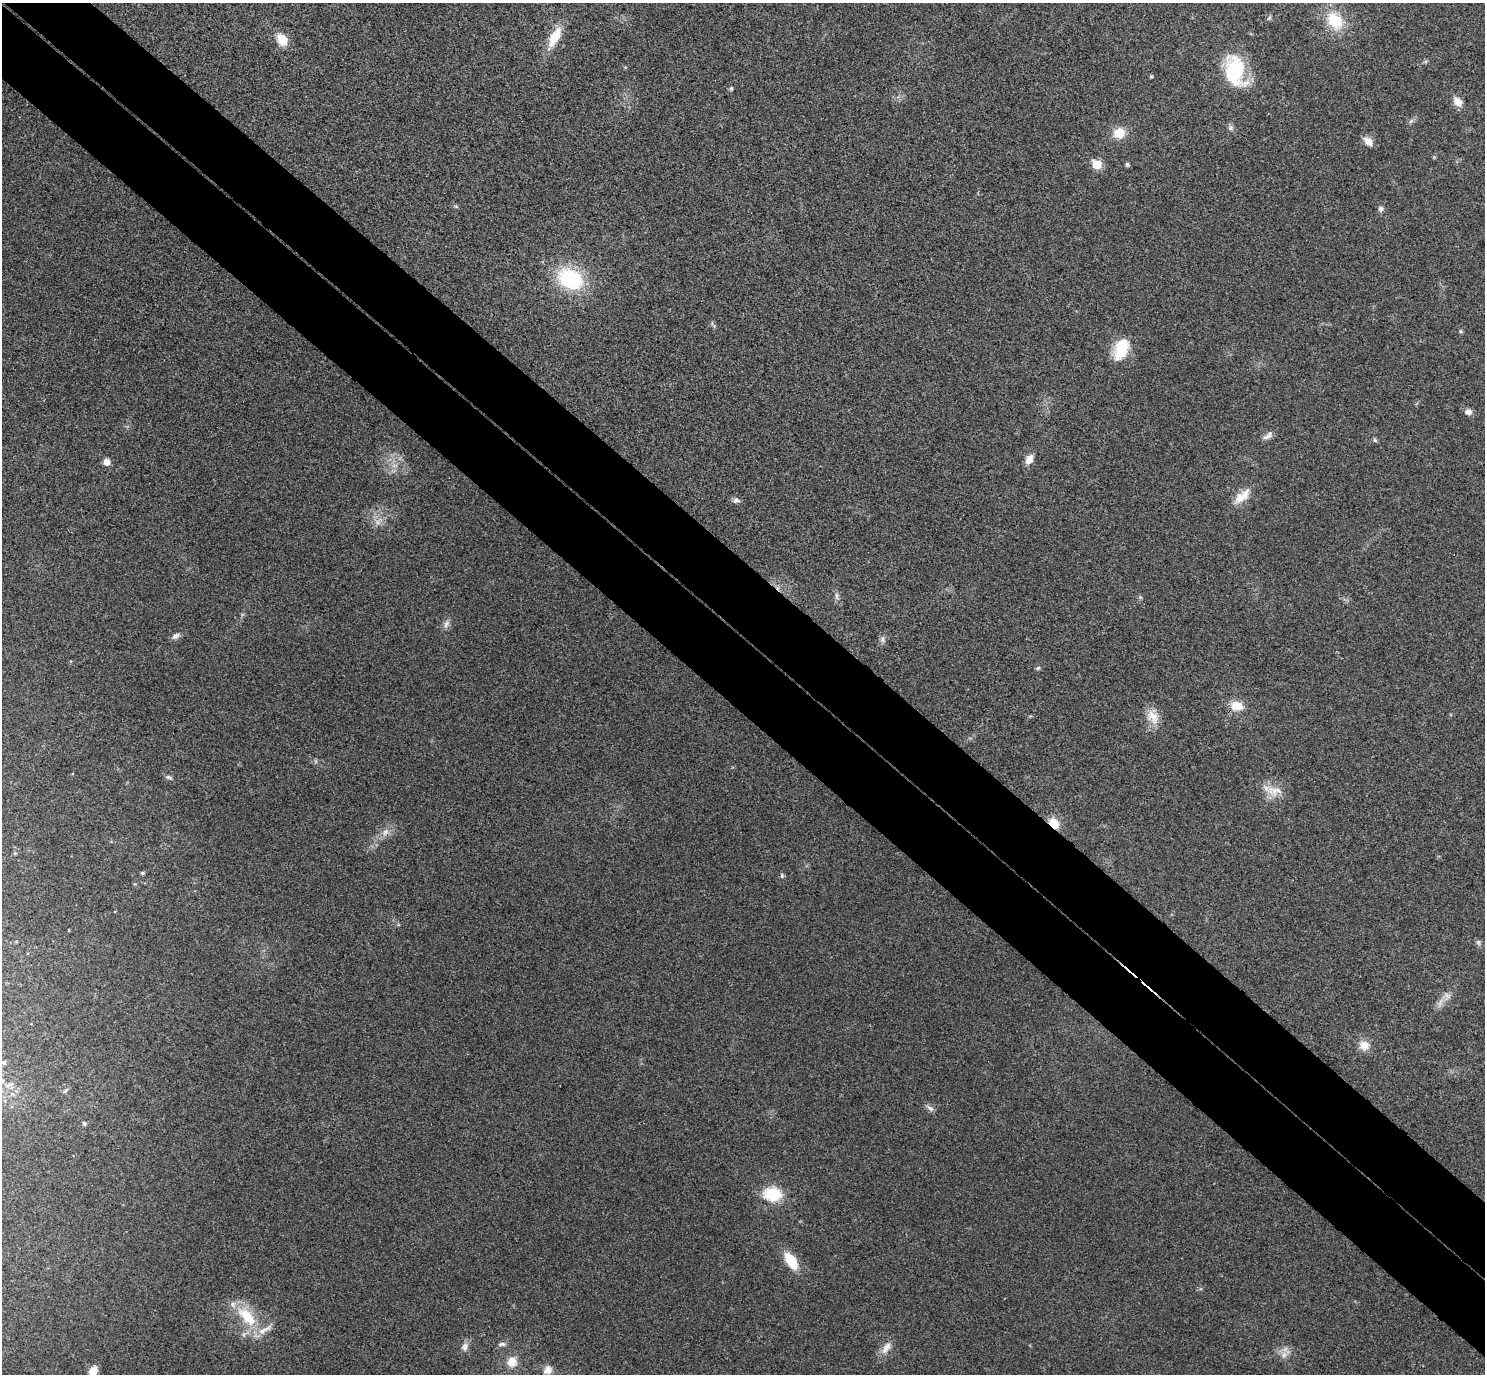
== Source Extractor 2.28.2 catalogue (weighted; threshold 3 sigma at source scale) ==
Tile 6 of 4 x 4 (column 2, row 2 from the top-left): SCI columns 1529-3011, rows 2943-4314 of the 6023 x 6026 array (HDU 1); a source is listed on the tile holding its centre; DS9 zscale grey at full resolution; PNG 1487 x 1376 px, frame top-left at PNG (2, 3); no overlay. Shown black and unused: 11% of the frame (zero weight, under 3 of 4 exposures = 6% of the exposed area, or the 3 px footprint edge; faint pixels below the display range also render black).
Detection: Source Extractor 2.28.2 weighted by HDU 2 'WHT'; one run over the whole footprint, this tile lists its part. Background 0.0272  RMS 0.0062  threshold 0.0281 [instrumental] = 3 sigma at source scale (4.5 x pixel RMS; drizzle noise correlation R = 1.50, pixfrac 1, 0.05/0.05 arcsec/px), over >= 5 px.
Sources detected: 65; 2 too faint to see at this stretch — not listed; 1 inside a brighter listed object's ellipse — not listed separately; the other 62 listed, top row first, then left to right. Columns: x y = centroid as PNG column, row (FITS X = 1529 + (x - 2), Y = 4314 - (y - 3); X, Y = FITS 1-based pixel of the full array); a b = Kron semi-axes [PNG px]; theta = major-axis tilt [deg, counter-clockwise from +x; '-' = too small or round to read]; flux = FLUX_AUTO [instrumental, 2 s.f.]
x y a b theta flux
1269 18 8 4 62 1.1
1335 21 24 17 -53 23
555 37 26 11 61 15
282 39 16 12 -55 10
1425 62 6 4 19 0.9
1235 71 39 23 -75 39
1151 76 3 3 - 0.94
731 88 5 5 - 1.2
1458 102 13 9 -52 5.8
1411 121 8 5 45 1.5
1231 128 8 7 - 1.9
1119 133 13 12 - 11
1368 141 12 8 -43 5.1
1097 164 6 5 - 21
1127 164 5 4 - 1.4
456 206 6 4 -2 0.88
1381 209 7 7 - 1.9
571 279 26 19 -28 54
1461 331 5 5 - 1
1121 349 25 15 69 22
1468 412 8 7 - 3.4
1267 437 16 6 20 3
1375 440 6 5 - 1.2
1029 459 11 7 59 6
106 462 7 7 - 4.6
1242 496 26 11 42 10
736 500 9 7 4 2.2
836 596 12 4 -89 1.9
1140 597 6 4 -44 0.87
446 624 13 6 68 2.9
176 636 12 6 30 2.7
882 640 9 7 -58 2.1
1038 668 6 5 - 1
1237 706 14 10 -9 11
1153 717 22 15 -64 9.8
169 777 10 5 -15 1.6
1274 791 26 14 -8 10
1054 823 11 8 -51 11
385 832 14 8 61 4.6
15 853 5 4 - 0.83
142 873 5 4 - 1
782 876 7 5 -88 1.1
69 930 3 2 - 0.4
16 941 5 3 - 0.5
1478 942 8 6 -76 1.6
1447 996 13 11 8 4.9
1364 1045 14 12 -39 6.6
4 1062 5 5 - 1.2
9 1085 18 5 18 3.1
65 1091 8 4 36 1.1
930 1108 11 6 -37 2.4
84 1123 5 4 - 1.2
772 1194 19 15 -6 24
791 1261 17 9 -56 20
247 1316 37 17 -48 26
502 1344 12 5 4 2.1
464 1347 13 9 72 3.6
886 1348 20 9 59 6.1
1284 1355 11 9 70 4.4
512 1362 13 12 - 8.3
548 1370 13 11 51 5.5
93 1371 11 9 64 7.7
Overlapping masked pixels (flux is a lower limit): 1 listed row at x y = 1054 823
Isophote crosses this tile's border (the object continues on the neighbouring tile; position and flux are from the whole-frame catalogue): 1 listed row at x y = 93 1371